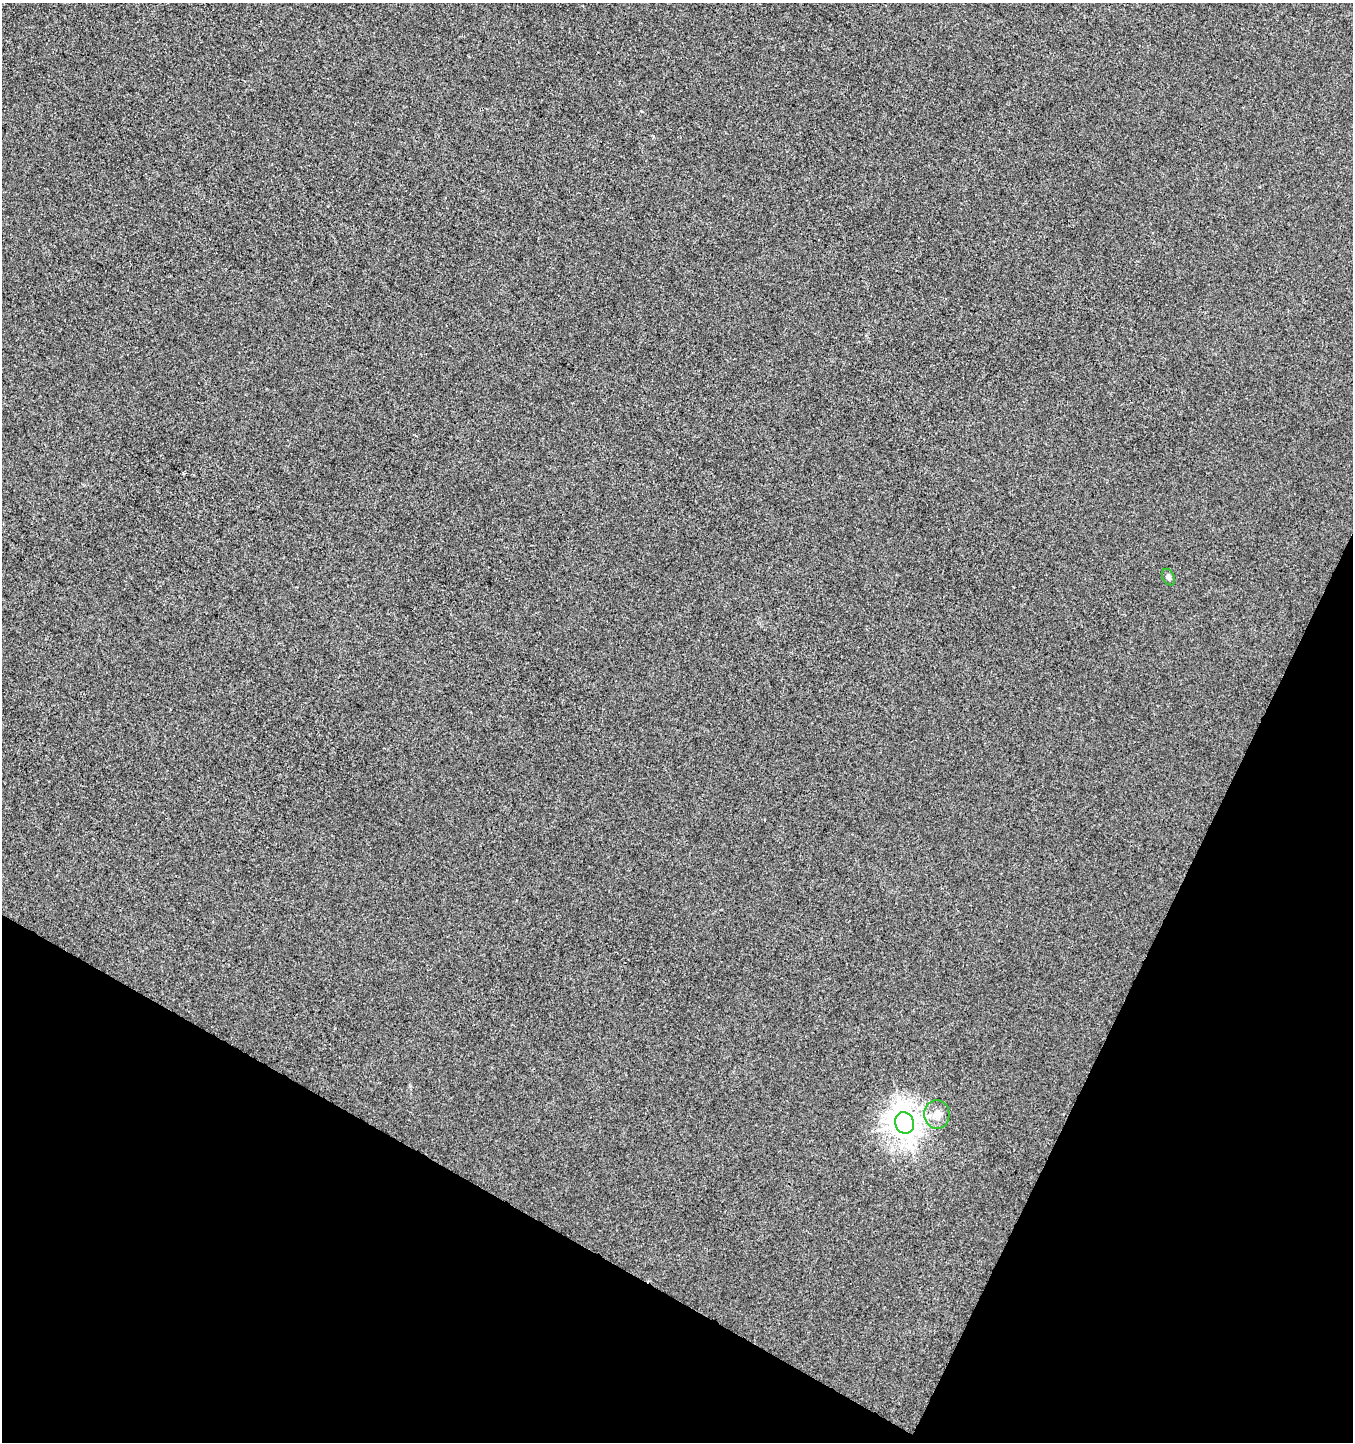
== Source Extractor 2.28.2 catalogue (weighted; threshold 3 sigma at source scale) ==
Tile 15 of 4 x 4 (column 3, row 4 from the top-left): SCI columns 2899-4249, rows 8-1447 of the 5864 x 5769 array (HDU 1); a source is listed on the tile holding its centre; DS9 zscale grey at full resolution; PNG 1355 x 1444 px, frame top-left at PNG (2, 3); each listed source drawn as its Kron ellipse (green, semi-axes under 4 px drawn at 4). Shown black and unused: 23% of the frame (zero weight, under 3 of 4 exposures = <1% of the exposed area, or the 3 px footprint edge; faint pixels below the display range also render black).
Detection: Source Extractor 2.28.2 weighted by HDU 2 'WHT'; one run over the whole footprint, this tile lists its part. Background 8.37e-05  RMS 0.0035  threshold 0.0157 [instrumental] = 3 sigma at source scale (4.5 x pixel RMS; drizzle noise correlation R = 1.50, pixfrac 1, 0.0396/0.0396 arcsec/px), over >= 5 px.
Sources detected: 3; all 3 listed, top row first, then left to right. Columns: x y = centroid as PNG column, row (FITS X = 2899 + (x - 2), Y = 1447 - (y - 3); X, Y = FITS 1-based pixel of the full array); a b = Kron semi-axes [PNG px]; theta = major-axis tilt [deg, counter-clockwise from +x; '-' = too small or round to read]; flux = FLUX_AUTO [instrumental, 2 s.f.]
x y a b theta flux
1168 577 9 6 -64 0.88
937 1114 14 12 -86 4.1
905 1123 11 9 -70 370